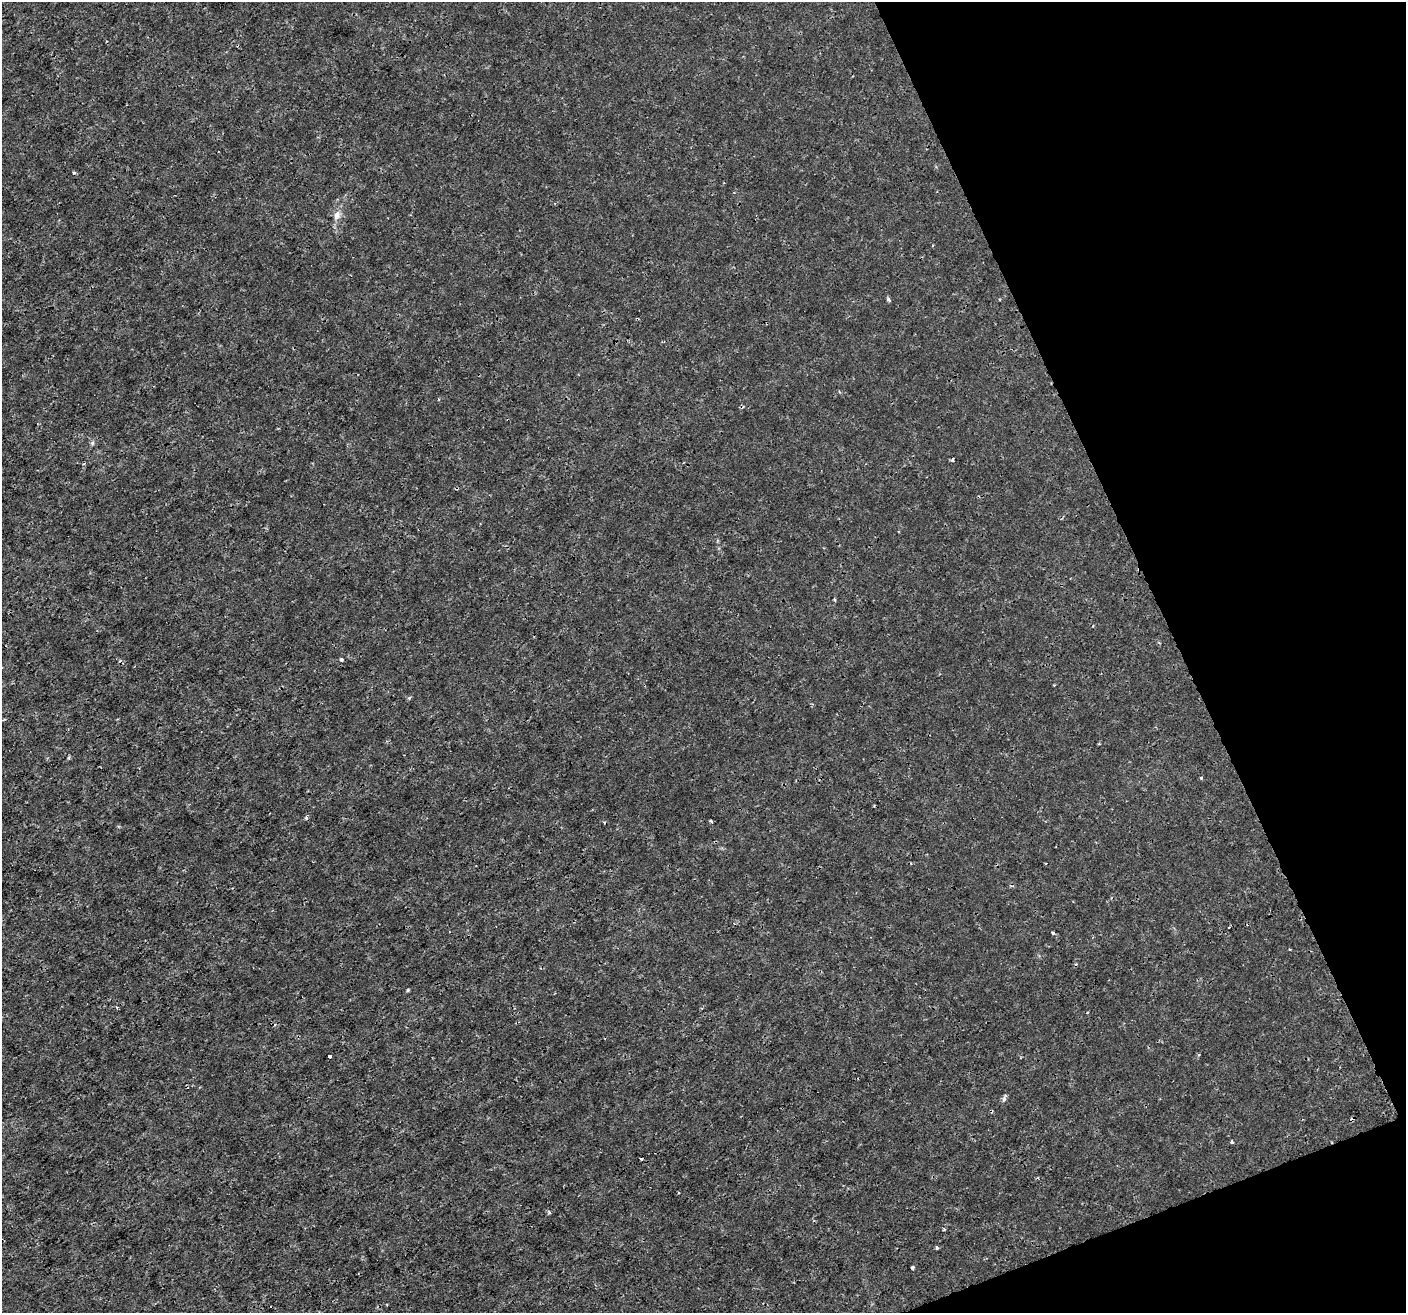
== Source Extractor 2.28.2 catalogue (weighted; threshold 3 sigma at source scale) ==
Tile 12 of 4 x 4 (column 4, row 3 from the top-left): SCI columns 4213-5616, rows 1455-2765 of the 5617 x 5474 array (HDU 1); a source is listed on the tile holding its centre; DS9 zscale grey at full resolution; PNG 1408 x 1315 px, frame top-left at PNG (2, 2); no overlay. Shown black and unused: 19% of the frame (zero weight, under 3 of 4 exposures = <1% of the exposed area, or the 3 px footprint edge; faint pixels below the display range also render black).
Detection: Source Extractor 2.28.2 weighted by HDU 2 'WHT'; one run over the whole footprint, this tile lists its part. Background -2.14e-04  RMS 7.2e-04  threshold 0.00326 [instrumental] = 3 sigma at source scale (4.5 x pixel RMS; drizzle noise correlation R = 1.50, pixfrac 1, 0.0396/0.0396 arcsec/px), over >= 5 px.
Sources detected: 17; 2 cosmic-ray / hot-pixel residue — not listed; the other 15 listed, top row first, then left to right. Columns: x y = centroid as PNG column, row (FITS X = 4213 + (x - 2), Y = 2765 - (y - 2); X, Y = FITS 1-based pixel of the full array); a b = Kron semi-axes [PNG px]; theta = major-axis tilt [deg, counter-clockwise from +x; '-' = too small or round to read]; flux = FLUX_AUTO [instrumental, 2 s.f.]
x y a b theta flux
337 215 12 8 80 0.4
889 300 6 4 -58 0.14
92 443 6 4 89 0.11
953 460 4 3 - 0.11
834 600 3 3 - 0.095
341 659 4 4 - 0.12
1201 778 4 3 - 0.064
711 821 3 2 - 0.13
1053 933 4 3 - 0.11
330 1056 3 3 - 0.2
1004 1099 7 4 47 0.16
1232 1142 4 4 - 0.084
549 1212 5 3 - 0.083
937 1248 3 3 - 0.11
912 1268 3 3 - 0.41
Unlisted compact peaks at least as high as the median listed source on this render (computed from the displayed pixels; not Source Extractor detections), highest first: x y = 408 990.